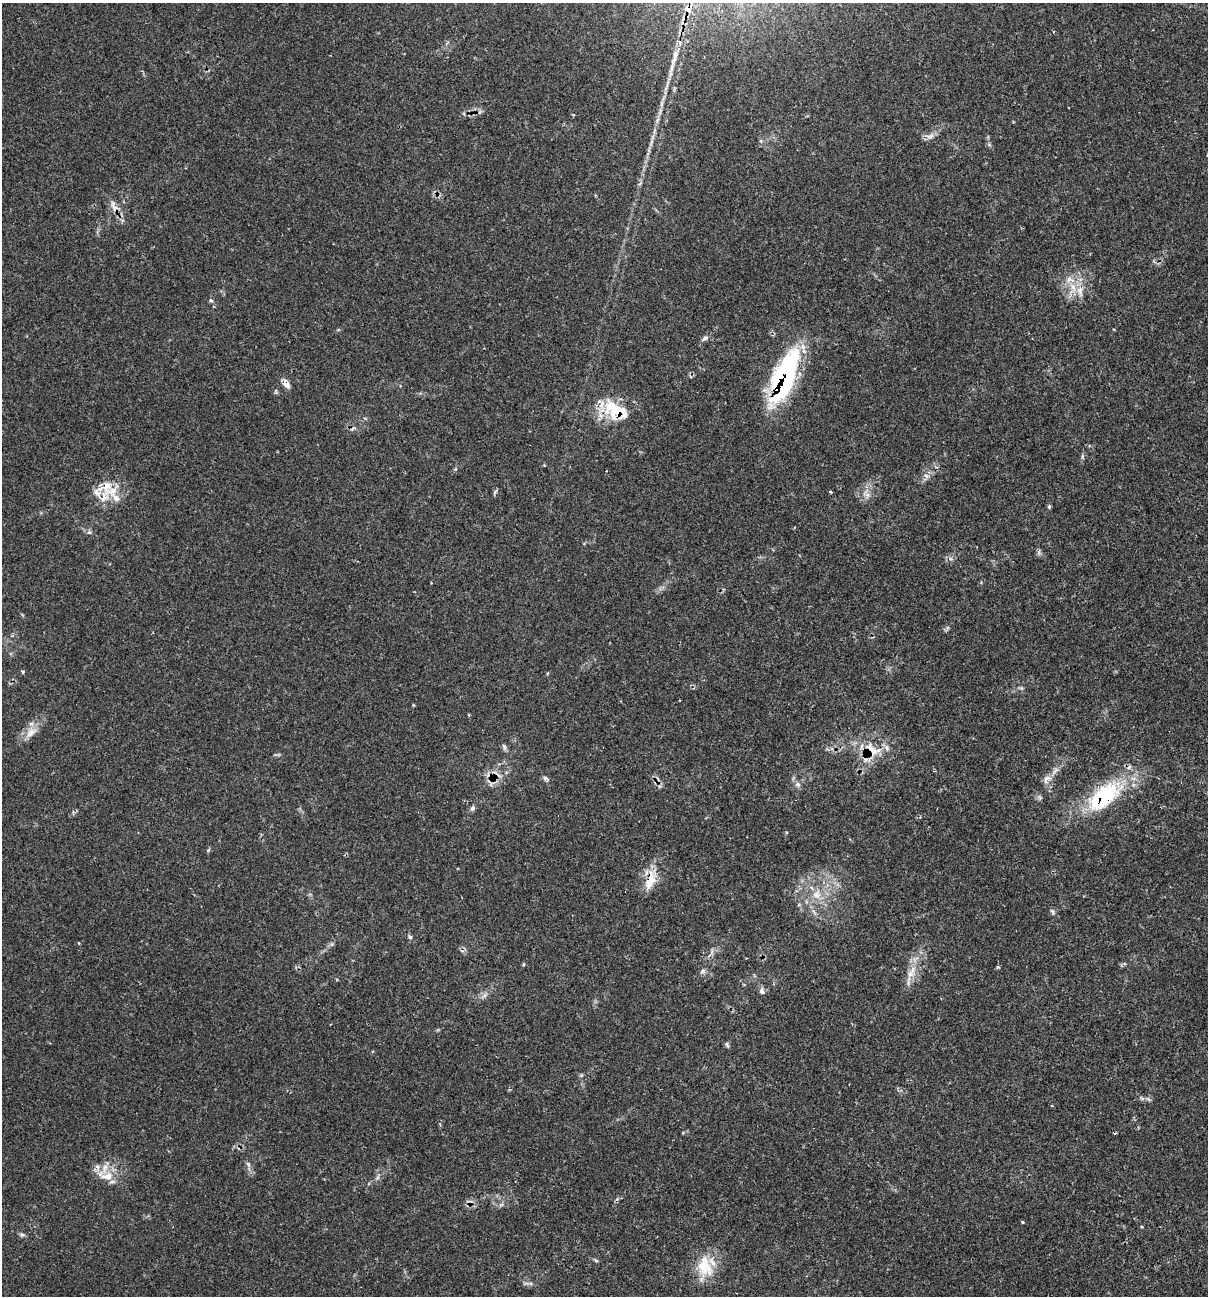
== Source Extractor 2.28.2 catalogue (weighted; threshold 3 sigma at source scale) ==
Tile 6 of 4 x 4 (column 2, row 2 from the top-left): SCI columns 1476-2681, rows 2631-3924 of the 5431 x 5468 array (HDU 1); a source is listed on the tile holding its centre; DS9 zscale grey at full resolution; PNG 1210 x 1298 px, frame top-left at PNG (2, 3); no overlay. Shown black and unused: <1% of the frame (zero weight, under 2 of 3 exposures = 3% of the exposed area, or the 3 px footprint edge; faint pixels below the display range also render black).
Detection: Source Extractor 2.28.2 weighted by HDU 2 'WHT'; one run over the whole footprint, this tile lists its part. Background 0.0817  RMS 0.0039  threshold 0.0176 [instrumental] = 3 sigma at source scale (4.5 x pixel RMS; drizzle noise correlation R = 1.50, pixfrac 1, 0.05/0.05 arcsec/px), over >= 5 px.
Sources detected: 64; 3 cosmic-ray / hot-pixel residue — not listed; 9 inside a brighter listed object's ellipse — not listed separately; the other 52 listed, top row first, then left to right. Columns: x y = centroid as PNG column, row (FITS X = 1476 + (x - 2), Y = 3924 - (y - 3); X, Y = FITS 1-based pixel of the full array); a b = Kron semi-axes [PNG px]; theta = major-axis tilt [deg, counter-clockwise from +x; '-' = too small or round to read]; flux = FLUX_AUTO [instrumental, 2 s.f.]
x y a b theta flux
688 9 8 7 - 2
674 57 27 7 74 4.6
657 120 7 4 71 0.88
930 136 11 7 24 1.9
114 207 20 9 -64 3.7
1073 288 17 8 -78 4.5
211 300 5 5 - 0.76
705 338 9 5 24 1.1
785 376 61 21 68 58
286 384 12 7 -59 2.4
619 412 37 22 -2 16
1082 456 6 4 -90 0.62
606 471 3 2 - 0.29
926 476 7 5 -44 1.2
107 486 23 14 -87 7
495 492 7 4 54 0.62
831 492 4 3 - 0.48
867 495 11 6 -21 1.7
1049 507 5 4 - 0.68
89 532 6 5 - 0.76
23 672 4 3 - 0.83
469 715 3 3 - 0.42
31 733 20 10 44 4.4
504 747 10 4 -66 0.87
872 750 31 17 -37 11
545 778 7 5 -14 1.1
1047 779 15 10 40 3
798 784 8 7 - 1.3
1039 797 7 4 -70 0.75
1105 797 51 28 45 32
472 808 7 6 - 1
208 850 6 4 47 0.5
651 879 33 13 70 7.8
817 894 14 12 77 5.5
1052 912 9 4 -66 0.77
410 937 6 5 - 0.75
79 943 3 3 - 0.48
997 967 5 4 - 0.61
703 971 7 6 - 1
910 974 10 8 43 3
762 991 10 7 -65 1.3
485 995 8 5 31 1.2
727 1045 9 4 -69 0.64
248 1164 8 4 -46 0.84
97 1167 8 6 -35 1.6
107 1176 19 10 -1 5.6
377 1178 6 5 - 0.83
1022 1222 3 3 - 1.2
1141 1227 3 3 - 0.51
22 1235 7 4 -1 0.72
596 1260 6 4 -31 0.53
704 1267 28 21 -54 12
Overlapping masked pixels (flux is a lower limit): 9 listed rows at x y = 688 9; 114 207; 785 376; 286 384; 619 412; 107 486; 872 750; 1105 797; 651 879